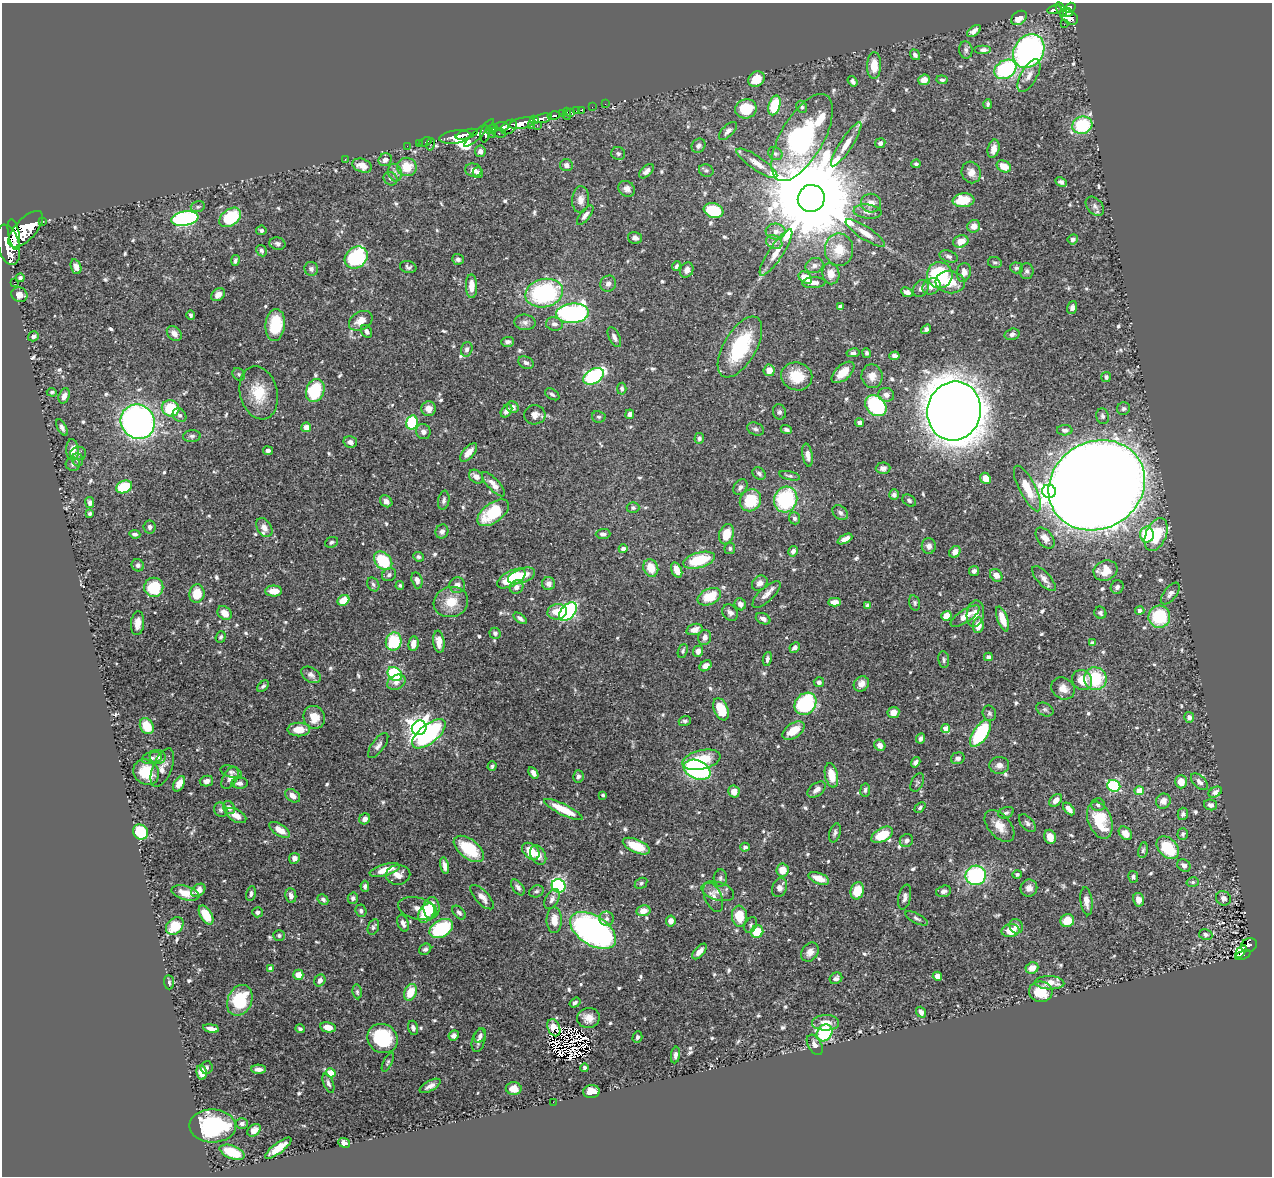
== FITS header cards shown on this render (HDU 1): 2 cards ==
NAXIS1  =                 1270
NAXIS2  =                 1174

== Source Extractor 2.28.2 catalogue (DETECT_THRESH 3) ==
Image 1270 x 1174 px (HDU 1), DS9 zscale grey, 1 PNG px = 1 image px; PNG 1274 x 1178 px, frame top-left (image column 1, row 1174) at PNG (2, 3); each listed source drawn as its Kron ellipse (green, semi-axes under 4 px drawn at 4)
Background 0.445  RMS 0.014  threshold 0.0432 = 3 sigma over >= 5 px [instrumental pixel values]
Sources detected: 705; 8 with non-positive FLUX_AUTO (blend fragments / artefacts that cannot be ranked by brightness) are neither listed nor drawn; of the other 697, the 500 brightest by FLUX_AUTO listed and drawn (197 fainter detections omitted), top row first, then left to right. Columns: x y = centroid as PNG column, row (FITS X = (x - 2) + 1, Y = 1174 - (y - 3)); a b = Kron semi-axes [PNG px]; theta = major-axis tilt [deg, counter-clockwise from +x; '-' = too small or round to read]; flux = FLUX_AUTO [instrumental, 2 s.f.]
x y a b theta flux
1070 8 6 4 33 200
1061 9 8 3 -59 130
1054 10 7 3 14 97
1068 12 5 3 - 99
1069 17 10 6 -35 280
1019 18 8 6 36 11
1064 24 2 2 - 5.8
974 31 8 4 36 5.2
966 50 8 6 -82 3.1
983 50 8 4 0 3.2
1029 51 18 14 55 270
915 55 6 4 -53 3.1
874 65 13 7 87 16
1005 69 11 9 31 99
1029 75 18 8 60 8.4
756 79 8 7 - 17
924 80 6 5 - 11
942 80 5 4 - 2
852 81 6 4 -54 3
605 104 2 2 - 6.1
988 104 5 3 - 2.1
774 105 10 5 74 41
592 107 2 2 - 3.3
802 107 6 5 - 2
746 109 11 9 19 33
581 110 3 2 - 3.9
576 111 2 2 - 3.1
570 112 3 2 - 9.7
562 114 4 3 - 67
567 114 6 2 90 6.9
554 116 6 3 12 120
543 118 9 4 12 410
534 120 4 4 - 170
522 123 13 5 12 890
1082 125 10 8 17 63
501 126 7 3 5 140
531 126 4 2 - 59
537 126 3 2 - 16
509 127 9 6 38 400
491 129 6 4 25 240
728 131 11 5 45 4.5
479 133 20 4 43 190
499 133 7 4 -19 73
467 134 11 4 16 410
485 134 8 4 84 190
493 135 2 2 - 5.2
455 137 16 6 8 790
802 138 49 21 60 270
425 142 7 2 21 7.8
419 143 2 2 - 5.2
880 143 5 5 - 2.6
430 144 6 3 79 35
846 144 26 6 57 12
407 146 2 2 - 6.5
698 146 7 6 - 3.2
994 149 9 5 76 7.3
480 151 6 5 - 4.6
618 153 7 6 - 2.2
775 154 8 6 -35 2.5
345 159 2 2 - 37
385 160 7 6 - 5.2
757 163 24 6 -34 9.7
916 164 4 4 - 2.4
566 165 6 6 - 3.9
362 166 10 6 -20 8.6
1004 166 7 5 -25 15
407 167 10 9 - 22
473 170 8 6 -11 5.4
706 170 7 6 - 2.3
646 171 9 5 44 4.7
971 172 11 9 -71 7.6
395 173 9 6 -77 4.2
478 173 5 5 - 3.3
391 179 7 6 - 2.6
1061 182 6 4 -27 2.7
627 189 9 7 -37 5.3
811 198 14 13 - 26000
581 200 13 8 86 7.1
964 200 11 7 6 27
871 203 10 9 - 6.5
1095 206 11 7 -47 4
198 207 7 5 15 2.3
714 210 10 7 -18 48
868 212 14 7 -6 6.5
585 215 12 5 52 4.7
230 217 12 8 36 59
185 219 14 7 9 180
43 221 3 3 - 38
974 226 6 6 - 7.3
26 229 23 10 47 2500
261 230 5 5 - 2
776 232 10 8 -5 5.4
865 233 23 6 -33 9.6
14 235 16 5 -80 1200
635 238 7 5 -13 4.5
1073 239 5 5 - 3.7
961 241 8 6 21 11
774 242 8 6 -28 3.5
277 244 8 6 -15 2.9
8 245 21 11 -76 2300
839 250 16 14 -88 22
261 251 6 5 - 2.4
776 253 27 7 56 13
949 256 9 5 -17 3.1
356 258 12 10 38 100
458 259 6 5 - 2.7
235 261 5 3 - 2.1
995 262 7 5 -11 2.4
814 265 9 7 21 4.2
676 266 5 3 - 2
76 267 7 5 -72 4.8
408 267 8 6 -13 2.7
1016 268 6 5 - 2
311 269 7 6 - 3.1
687 270 8 6 62 5
1027 271 8 7 - 2.8
964 272 9 7 78 6.8
831 274 11 8 -80 8.9
940 275 13 13 - 97
20 278 4 3 - 2.3
805 278 7 5 -38 19
14 282 2 2 - 5.7
950 282 14 11 -7 17
814 283 12 5 3 5.1
608 284 8 7 - 4
471 286 12 5 -89 12
931 286 9 7 31 6.6
921 288 9 7 55 3.9
907 292 6 4 -25 3.9
544 293 19 14 14 120
19 295 8 7 - 6.3
218 295 7 6 - 6.3
840 307 4 4 - 3.8
1072 307 7 5 73 2.9
572 313 16 10 4 220
191 315 5 4 - 2
361 321 12 9 31 11
525 322 10 8 -4 4.5
554 324 8 6 -12 3.9
275 325 16 9 84 37
926 329 5 4 - 3.6
366 331 7 5 -58 3.2
174 334 8 6 -48 6.1
1012 334 7 5 16 3.4
33 336 5 5 - 3.4
614 337 11 5 -64 4.2
508 342 6 5 - 2.9
740 347 34 16 60 73
467 349 7 5 74 3.1
853 353 6 4 11 2.7
866 353 5 4 - 2
894 356 5 4 - 3.9
526 363 8 6 -24 3
769 370 6 5 - 11
843 372 14 7 42 16
239 374 7 5 -46 2.1
594 376 11 7 29 130
797 376 15 14 - 27
872 376 12 10 -79 9
1106 377 5 5 - 2.8
622 389 6 4 86 2.4
315 391 12 9 69 64
52 392 5 4 - 2.1
259 393 27 18 -76 30
552 394 8 5 -32 2.2
886 395 8 7 - 5.3
64 396 8 5 72 5
876 406 12 9 -42 100
513 407 6 5 - 4.4
171 408 9 8 - 39
429 409 7 7 - 6.7
1123 409 6 6 - 2.3
506 411 7 5 55 4.4
954 411 29 27 76 3100
779 412 8 6 -76 2.6
630 414 5 4 - 4.7
180 415 7 6 - 2.8
535 415 10 9 - 6.9
1103 416 8 6 -74 3.1
599 417 7 6 - 2.1
138 422 18 16 -50 370
412 422 7 6 - 50
860 423 4 4 - 4.2
62 427 9 4 -62 3.3
306 427 5 5 - 6.6
756 429 9 6 -23 3.1
786 430 6 4 -22 2.7
1065 430 8 5 -1 3.4
423 431 8 7 - 4.2
192 436 9 6 5 2.7
699 438 5 4 - 2.9
350 442 7 5 -14 3.7
72 450 10 6 -86 8.7
268 451 5 4 - 2.4
469 452 11 5 48 9
78 453 8 6 4 3
808 455 12 5 -81 5.5
78 460 6 5 - 2.6
73 464 7 7 - 3.2
883 468 7 6 - 3.8
759 474 7 5 -38 2.9
790 476 10 4 -13 2.3
476 477 8 6 -40 6.4
985 478 6 5 - 13
493 484 15 6 -47 6.8
1097 485 50 43 30 5400
124 487 8 6 23 37
740 487 8 6 54 3.5
1027 488 25 8 -63 20
1049 491 7 6 - 320
894 495 5 5 - 3
444 500 9 5 80 3
750 500 11 10 - 35
786 500 13 11 66 85
909 500 7 5 -35 2.1
386 501 7 5 -42 4.3
90 503 5 4 - 3.1
633 508 6 5 - 2.2
493 513 18 9 36 48
840 513 8 6 -41 3.3
90 514 4 4 - 2
794 518 6 5 - 2.7
150 527 6 6 - 2.7
264 527 10 7 -56 6.3
442 531 7 6 - 3.6
135 534 5 4 - 2.6
603 534 7 5 2 3.1
726 534 10 7 72 18
1156 534 17 10 67 37
1147 535 8 7 - 46
1045 538 12 7 -51 7.1
845 539 8 4 28 5.3
331 542 7 5 23 1.9
929 546 8 7 - 5.4
730 548 6 5 - 2.1
623 549 4 4 - 5
793 551 5 4 - 3.9
955 552 6 5 - 5.3
419 557 5 5 - 2.3
699 560 16 7 15 42
383 561 10 7 -45 52
138 565 6 6 - 2.7
651 568 9 7 -68 16
677 570 8 5 -66 11
974 571 5 5 - 3.2
1105 571 12 10 19 20
389 575 7 6 - 2.6
996 575 7 5 -47 7.5
521 576 14 7 19 18
511 579 15 7 28 40
1044 579 16 6 -47 6.4
417 580 8 5 -74 4.5
760 583 8 6 44 5
373 584 7 5 -59 2.4
549 584 6 6 - 4.9
400 585 4 4 - 1.9
457 585 8 7 - 5.4
154 587 9 9 - 40
516 587 7 6 - 5.1
1117 587 7 6 - 3
274 591 8 5 0 12
197 594 9 7 81 21
1170 594 13 6 51 4.5
766 595 18 7 43 6.7
709 597 12 7 25 28
343 600 6 5 - 16
451 602 17 15 17 21
835 602 6 4 2 5.5
915 603 8 5 -74 1.9
740 604 6 5 - 4.5
868 605 4 4 - 2.2
1140 610 4 4 - 3.8
557 612 10 7 10 14
568 612 11 7 47 180
225 613 8 6 -45 11
730 613 9 7 -53 3.9
1100 613 6 5 - 2.6
975 614 13 8 81 11
946 616 5 5 - 10
965 616 17 6 33 10
1159 617 11 11 - 54
520 618 7 4 -38 3.1
763 619 8 5 -25 3.9
1002 619 13 5 -71 13
138 623 12 6 84 7.7
978 625 7 5 82 11
694 629 8 5 17 7.1
495 633 5 5 - 2.4
221 637 6 5 - 2.2
705 637 8 6 74 5.3
394 642 9 8 - 46
439 642 11 5 -83 8.3
1092 643 4 3 - 1.9
413 644 7 5 83 7.5
795 648 5 4 - 3.8
683 651 7 4 69 2
698 651 5 5 - 5.3
988 657 4 4 - 3
767 659 7 4 78 3.4
944 660 8 5 -82 2.3
706 666 6 5 - 6.8
395 674 8 6 -43 69
311 675 10 7 -34 4.2
1095 679 11 11 - 46
1082 680 10 9 - 16
396 682 9 7 28 5.4
819 682 5 5 - 3.3
861 684 8 7 - 6.4
263 686 7 4 43 2.1
1063 688 12 10 -34 8.5
805 704 12 10 49 89
721 709 12 7 -68 29
1045 709 9 6 -26 2.4
893 712 6 5 - 8.3
989 713 8 6 -68 2.3
314 717 12 10 -66 14
1189 717 5 5 - 3.5
685 721 6 5 - 2.3
147 726 8 6 -61 23
419 728 7 7 - 660
299 729 11 7 1 14
946 729 4 4 - 14
793 731 12 7 35 17
980 733 15 7 56 81
429 734 20 9 39 150
921 738 5 4 - 3.6
378 745 15 6 54 4.3
880 745 6 5 - 7.1
158 757 8 7 - 3.1
152 758 10 6 11 3.5
958 758 7 5 19 3.6
701 760 19 9 13 32
916 762 5 4 - 3.5
999 765 10 8 7 5.5
492 766 5 4 - 1.9
162 768 20 9 67 8
697 770 14 9 -23 200
146 772 13 12 - 23
231 772 11 5 -16 2.8
533 773 6 4 -60 4.9
831 775 12 6 -78 17
578 776 6 5 - 2.8
230 778 12 7 59 5.6
206 781 7 5 13 5
1181 782 6 6 - 13
1199 782 10 6 -44 4.9
240 783 8 5 0 3.6
917 783 10 6 65 2.3
179 784 8 5 60 9.4
1114 786 6 6 - 85
816 790 10 6 37 6.2
865 790 6 5 - 2.4
1139 791 4 4 - 19
734 792 6 5 - 9.5
1215 792 7 5 29 2.9
603 795 4 3 - 2
293 796 8 6 -37 5.8
1056 800 7 5 44 6
1163 801 8 7 - 6.3
1098 805 6 6 - 2.7
1211 805 7 5 -14 3.4
920 807 6 4 43 2
229 808 7 5 -57 4.2
1069 809 7 4 -48 4.5
221 810 7 6 - 2.3
563 810 21 5 -26 26
1006 813 8 5 23 2.7
1183 814 6 5 - 2.6
236 816 11 6 -28 7.9
365 819 6 5 - 5.8
1100 820 19 11 -70 38
1027 823 10 6 -49 3.2
999 826 19 11 -49 13
280 830 11 5 -33 11
140 832 8 7 - 44
835 833 10 5 74 2.7
1125 833 7 5 -49 11
1183 834 6 5 - 2.2
882 835 12 6 28 25
1050 837 7 5 -72 9
906 841 7 6 - 3.3
636 846 14 6 -23 24
745 847 5 4 - 2.2
1168 848 13 9 -45 41
469 849 18 9 -37 40
1143 850 8 5 80 1.9
531 851 10 7 -43 21
538 855 10 7 -58 7.6
294 858 5 5 - 3.8
1184 865 7 6 - 4.2
444 866 8 4 -78 4.9
385 870 15 5 15 16
782 870 6 6 - 14
398 875 12 9 4 8.4
976 875 10 9 - 100
1017 875 4 4 - 2.2
1133 877 6 5 - 2
720 878 8 6 85 2.8
819 878 11 5 -21 13
1193 882 6 5 - 2
641 883 7 5 30 2.1
365 886 5 4 - 2.7
558 886 7 6 - 100
518 887 9 5 -53 3.6
780 888 10 7 67 5.9
1029 888 9 8 - 5.4
198 890 8 5 40 7.2
536 891 7 5 24 2.4
718 891 17 9 -17 8.5
857 891 9 6 74 21
944 891 7 5 17 3.5
185 893 14 7 -15 12
251 893 8 4 80 2.7
291 896 7 5 -83 4.7
482 897 15 6 -47 7
713 897 15 8 -66 7.9
905 897 13 6 78 4.5
353 898 6 5 - 3
1223 898 8 7 - 3.6
323 899 6 4 -46 2.7
552 899 11 6 64 4.4
1138 900 7 5 -77 6.9
1086 901 14 6 -83 6.2
417 908 19 11 -13 9.4
431 908 11 8 88 26
361 911 6 5 - 2.4
643 911 7 5 12 8.7
258 912 5 5 - 2.8
426 913 10 7 58 21
459 913 8 5 -48 3
206 915 10 5 -59 25
739 916 10 7 -85 23
917 918 12 5 -27 2.5
607 919 7 7 - 3.8
554 920 13 7 -89 12
671 921 5 5 - 5.7
1067 921 7 6 - 15
403 923 9 5 -69 4.4
751 925 8 5 63 2.1
175 926 10 7 48 24
1016 926 7 6 - 4
373 927 8 5 67 2.2
441 929 12 8 30 79
593 930 25 14 -33 320
1011 931 9 6 4 16
757 932 6 6 - 22
279 935 5 5 - 2
1206 935 7 5 -8 2.7
1249 945 8 6 29 63
425 949 6 5 - 2.4
699 951 9 5 47 7.1
1241 951 7 4 53 100
810 952 10 8 54 7.1
1243 955 8 3 23 78
1032 968 6 5 - 9
271 969 4 4 - 7.9
298 975 5 5 - 11
937 976 4 4 - 6.8
836 978 6 5 - 3.5
320 980 6 5 - 4.6
169 982 7 5 -86 2.2
1050 983 15 6 -2 12
357 992 7 4 -83 2
410 992 9 6 68 22
1041 992 12 10 -7 22
240 1000 16 12 66 55
575 1003 6 4 34 2.4
921 1012 6 4 -54 4.6
588 1018 11 10 - 9.6
826 1023 13 8 0 11
328 1027 8 5 -13 9.5
211 1028 8 3 -9 5.1
413 1028 7 5 -74 3
554 1028 9 6 -66 12
300 1029 5 4 - 2.2
825 1033 9 7 54 76
480 1035 8 5 65 3.1
454 1036 5 5 - 3.9
637 1037 6 5 - 2.7
383 1039 16 14 -33 72
478 1040 12 6 75 4.9
815 1045 11 6 -59 5.7
675 1055 8 4 81 3.5
388 1062 10 4 65 2
206 1068 6 6 - 2.3
585 1068 4 3 - 2.1
259 1069 7 4 -1 4.5
202 1072 7 5 -83 13
331 1073 5 4 - 19
328 1083 10 5 -68 2.7
430 1086 11 5 29 5
514 1089 8 6 -2 9.4
591 1092 8 6 3 12
553 1102 2 2 - 64
242 1123 6 5 - 2.8
213 1126 23 16 -1 96
254 1130 7 5 39 5.1
344 1143 6 5 - 3.5
278 1148 16 5 37 15
232 1152 13 6 -20 27
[197 fainter detections neither listed nor drawn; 8 non-positive-flux detections neither listed nor drawn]